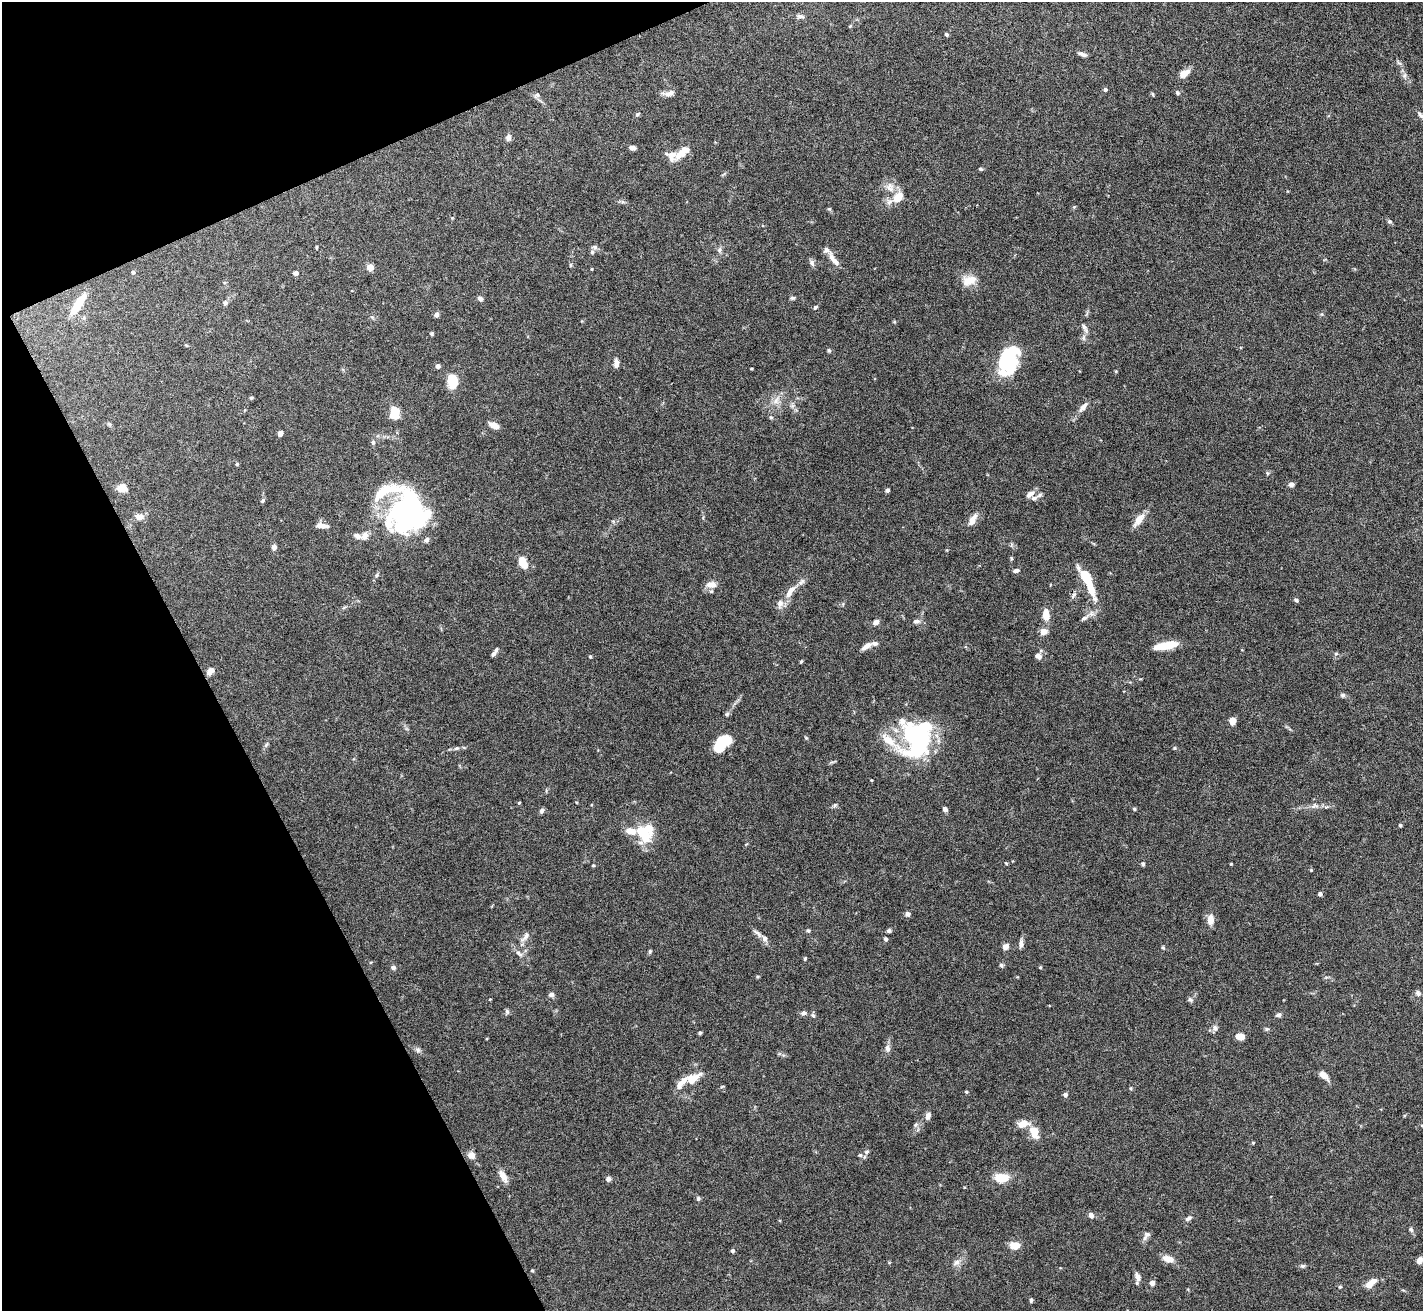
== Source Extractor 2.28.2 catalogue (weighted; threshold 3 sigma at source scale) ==
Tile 5 of 4 x 4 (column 1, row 2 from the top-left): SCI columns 1-1421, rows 2769-4077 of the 5683 x 5672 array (HDU 1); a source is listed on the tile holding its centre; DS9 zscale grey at full resolution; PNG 1425 x 1313 px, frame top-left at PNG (2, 2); no overlay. Shown black and unused: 21% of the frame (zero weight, under 5 of 10 exposures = <1% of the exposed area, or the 3 px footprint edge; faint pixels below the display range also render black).
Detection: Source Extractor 2.28.2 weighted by HDU 2 'WHT'; one run over the whole footprint, this tile lists its part. Background 0.105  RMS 0.0028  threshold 0.0116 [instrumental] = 3 sigma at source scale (4.09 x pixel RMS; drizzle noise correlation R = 1.36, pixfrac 0.8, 0.05/0.05 arcsec/px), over >= 5 px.
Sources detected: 210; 11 inside a brighter object's white glare — not listed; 14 inside a brighter listed object's ellipse — not listed separately; the other 185 listed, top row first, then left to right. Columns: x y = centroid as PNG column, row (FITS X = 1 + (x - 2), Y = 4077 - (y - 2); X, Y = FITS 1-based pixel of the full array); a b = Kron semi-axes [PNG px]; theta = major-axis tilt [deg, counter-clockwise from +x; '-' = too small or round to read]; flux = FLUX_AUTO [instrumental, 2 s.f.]
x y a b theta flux
800 16 10 5 -9 0.8
850 26 5 4 - 0.24
946 34 4 4 - 0.47
1082 54 10 5 -21 0.96
1184 73 12 7 34 2.5
1105 89 4 4 - 0.71
1177 93 5 4 - 0.59
669 94 15 6 10 1.4
1153 94 6 3 -80 0.28
537 95 7 6 - 0.62
637 114 6 5 - 0.46
1420 115 9 5 -53 0.67
508 137 8 6 73 0.98
632 148 7 5 -11 0.9
681 154 17 10 35 2.8
980 169 6 4 -25 0.34
890 185 11 9 -48 1.8
896 198 15 14 - 3.5
1074 207 4 4 - 0.28
829 209 5 5 - 0.34
1390 221 7 5 -33 0.46
316 247 5 3 - 0.24
595 247 7 6 - 0.68
719 250 7 7 - 0.73
833 259 23 7 -55 2
812 263 10 6 -81 0.75
571 265 6 4 89 0.31
370 267 5 5 - 2.7
591 269 4 2 - 0.2
133 272 4 4 - 0.48
296 273 4 4 - 1.1
969 281 19 12 17 3.5
792 298 7 5 9 0.44
480 299 6 5 - 0.85
225 303 7 5 65 0.58
78 304 29 8 57 5.4
815 307 6 5 - 0.41
436 315 5 4 - 0.94
1084 327 11 6 -59 0.84
432 334 4 4 - 0.36
1083 338 9 5 84 0.8
186 345 5 3 - 0.23
829 350 6 4 -47 0.4
1012 362 37 14 79 11
616 363 9 5 89 1.5
438 366 5 5 - 0.81
751 369 3 2 - 0.23
452 381 13 9 -80 6.9
251 398 5 4 - 0.34
776 400 11 6 72 1.5
1083 407 17 6 50 1.5
395 412 13 10 83 4.2
771 417 6 5 - 0.4
494 425 11 6 -27 2.1
280 433 5 4 - 1.1
373 442 6 5 - 0.58
237 464 5 4 - 0.26
1267 473 5 4 - 0.32
1291 484 6 5 - 0.97
122 488 9 7 2 3.4
887 490 5 4 - 0.59
384 491 47 13 14 11
1030 494 13 7 37 1.3
262 500 6 4 56 0.42
139 517 9 6 0 2.4
412 519 39 23 19 38
972 520 14 7 62 2.2
1139 520 20 8 54 2.4
322 525 17 6 -7 1.6
365 535 10 7 63 1.5
357 536 12 6 -25 1.1
426 540 6 5 - 0.97
274 547 6 5 - 0.98
523 563 11 7 -63 5
1016 570 7 5 12 0.74
376 576 7 4 47 0.48
1086 577 16 7 -57 9.4
801 582 10 5 44 0.88
711 585 15 9 3 2
791 590 10 7 41 1.6
1296 600 5 4 - 0.45
780 604 12 8 79 1.6
1046 615 11 6 -81 3.5
1085 618 15 6 33 1.2
916 621 9 6 0 0.9
876 622 7 5 36 1.1
1044 632 6 5 - 2.5
868 645 10 7 39 1.2
1166 645 22 6 11 6.6
493 654 6 4 40 0.74
1336 654 6 5 - 0.43
1038 656 7 7 - 1.1
590 657 4 4 - 0.3
801 661 4 3 - 0.28
210 671 8 6 53 1.5
1343 695 6 6 - 0.61
727 714 5 5 - 0.48
902 721 42 20 -49 6.6
1232 721 6 6 - 1.9
806 738 5 4 - 0.28
888 740 24 10 -40 4.5
724 741 17 11 27 6.6
266 744 8 3 45 0.41
456 748 7 5 20 0.5
1175 748 5 4 - 0.3
918 750 44 24 31 20
871 780 3 3 - 0.22
519 803 4 3 - 0.26
835 805 6 5 - 0.45
1315 806 12 5 7 1.1
945 809 6 4 -49 0.77
1134 809 4 4 - 0.4
542 811 7 5 57 0.61
1400 825 4 3 - 0.39
631 831 11 7 -6 2.8
646 837 19 13 50 5.5
1006 863 4 3 - 0.23
1143 864 5 5 - 0.43
593 865 4 3 - 0.28
1311 870 4 4 - 0.22
1320 894 5 5 - 0.5
907 914 6 5 - 0.93
1210 920 11 7 87 2.4
808 930 6 4 0 0.34
889 930 5 4 - 0.52
757 933 16 5 -39 1.1
525 936 16 7 54 1.4
886 939 4 4 - 0.64
1021 944 10 5 82 1.1
1005 947 5 5 - 2
1163 948 6 3 -19 0.31
650 951 6 4 75 0.38
519 953 12 5 -36 0.94
805 958 5 3 - 0.34
1001 965 6 5 - 0.47
1040 967 4 3 - 0.27
393 968 6 5 - 0.71
758 977 5 3 - 0.3
1418 993 8 6 -64 0.7
551 994 6 6 - 0.83
490 999 4 3 - 0.18
1190 1000 8 5 -46 0.52
507 1011 7 5 -87 0.55
804 1013 8 6 1 0.72
813 1015 7 4 -61 0.49
1278 1015 7 5 23 0.66
1215 1028 8 7 - 0.91
1266 1029 6 5 - 0.42
700 1033 4 3 - 0.45
1240 1036 7 5 -10 3.3
887 1048 10 7 -81 1.1
418 1050 9 6 -28 0.73
1323 1075 12 7 -42 1.9
692 1078 24 11 28 4
722 1086 5 3 - 0.26
966 1092 5 4 - 0.3
1065 1095 5 4 - 0.74
928 1116 11 7 75 1
1023 1124 11 7 13 3.1
916 1125 7 6 - 0.65
1034 1132 10 6 -71 5.6
1253 1143 4 4 - 0.25
867 1152 7 5 3 0.52
471 1155 7 7 - 1.9
860 1155 5 5 - 0.4
503 1176 18 7 -61 1.9
1001 1178 16 10 -1 4.4
608 1179 6 5 - 0.84
698 1198 7 5 89 0.46
1091 1215 7 6 - 0.98
1189 1218 10 5 35 0.75
1411 1230 7 5 -57 0.54
1147 1234 10 7 -10 0.84
1015 1246 12 8 2 2.6
733 1251 4 4 - 0.55
1168 1259 12 7 -13 2.4
1420 1260 8 6 59 1.1
956 1262 11 7 31 1.2
1302 1266 7 5 0 0.5
532 1270 4 4 - 0.27
1138 1277 13 6 -74 1.2
1152 1283 5 4 - 1.3
1371 1283 15 7 41 2.6
1340 1287 4 4 - 0.31
1031 1300 5 3 - 0.46
Overlapping masked pixels (flux is a lower limit): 1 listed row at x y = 1086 577
Isophote crosses this tile's border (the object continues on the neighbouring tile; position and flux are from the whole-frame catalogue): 1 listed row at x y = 1418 993
Unlisted compact peaks at least as high as the median listed source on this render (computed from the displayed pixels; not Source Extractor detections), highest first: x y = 1231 864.